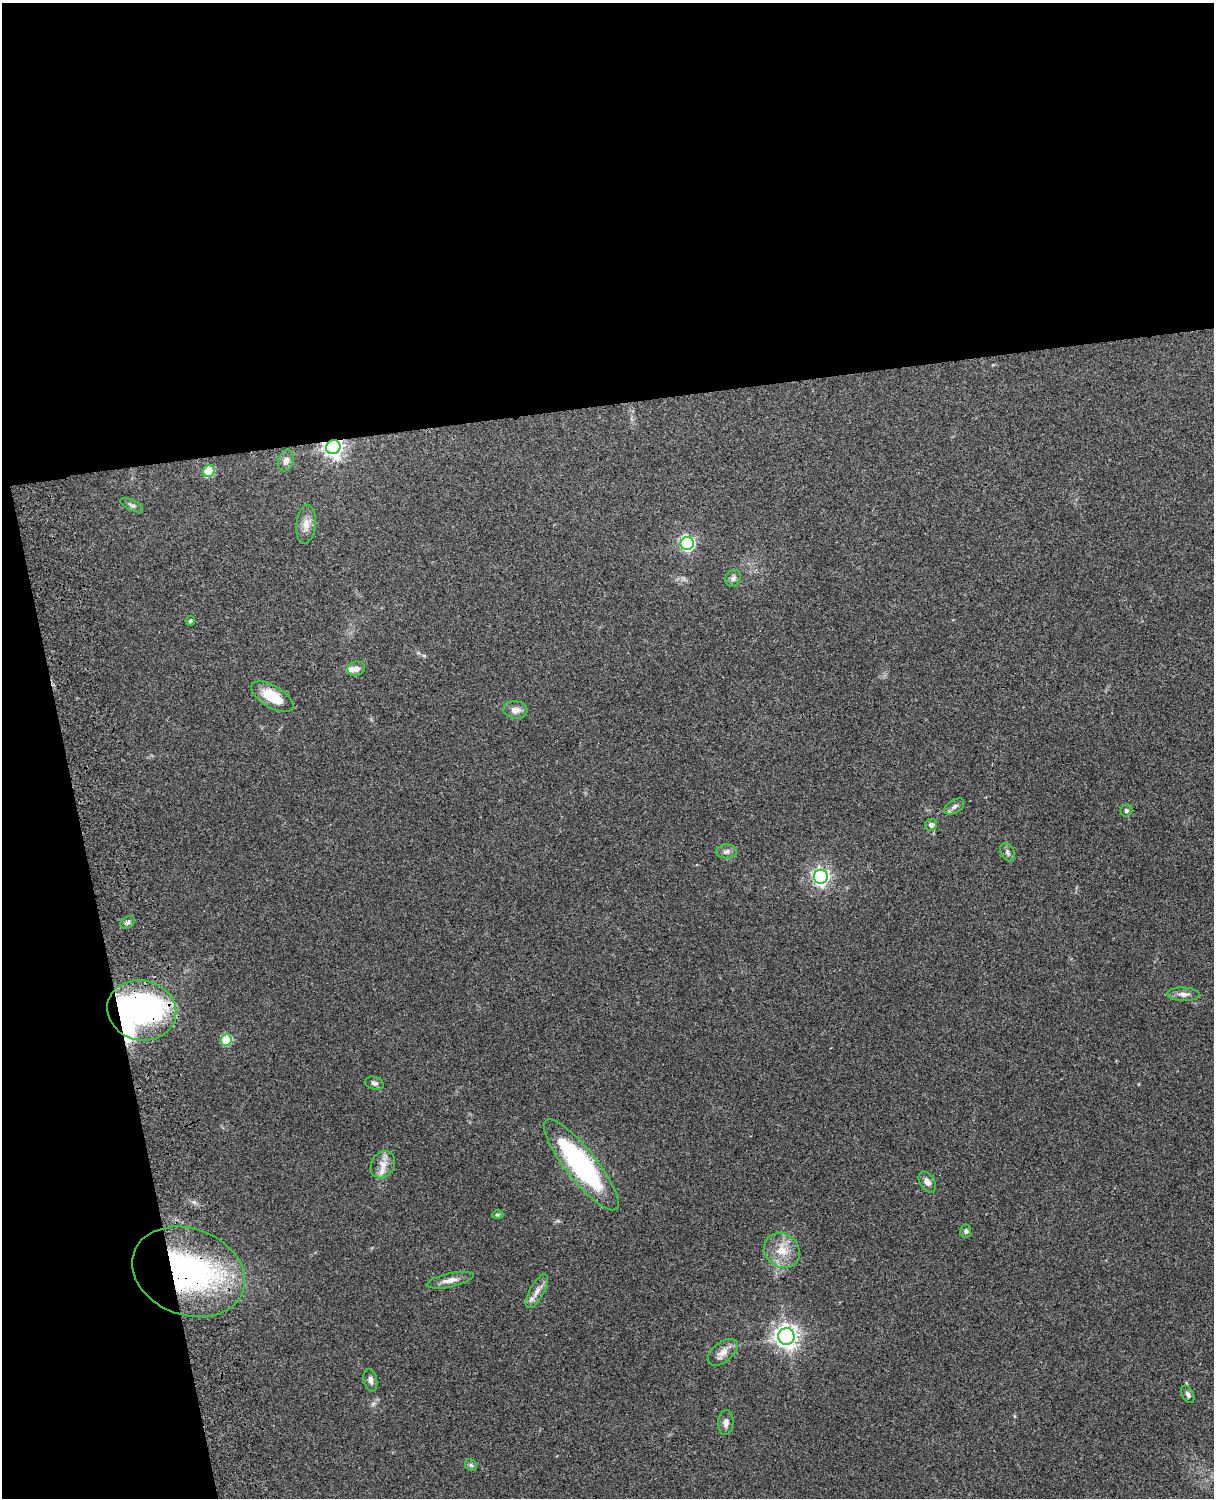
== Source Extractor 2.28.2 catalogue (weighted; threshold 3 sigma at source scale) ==
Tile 1 of 4 x 3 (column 1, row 1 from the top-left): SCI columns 119-1330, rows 3156-4651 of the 5088 x 4928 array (HDU 1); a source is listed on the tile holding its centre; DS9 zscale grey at full resolution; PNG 1216 x 1500 px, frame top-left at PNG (2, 3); each listed source drawn as its Kron ellipse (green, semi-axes under 4 px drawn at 4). Shown black and unused: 33% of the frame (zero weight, under 3 of 4 exposures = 6% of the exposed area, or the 3 px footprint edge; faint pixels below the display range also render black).
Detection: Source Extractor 2.28.2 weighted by HDU 2 'WHT'; one run over the whole footprint, this tile lists its part. Background 0.24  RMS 0.0087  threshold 0.0389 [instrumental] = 3 sigma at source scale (4.5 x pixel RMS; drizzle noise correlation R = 1.50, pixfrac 1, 0.05/0.05 arcsec/px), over >= 5 px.
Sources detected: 41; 2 inside a brighter object's white glare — neither listed nor drawn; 2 inside a brighter listed object's ellipse — not listed separately; the other 37 listed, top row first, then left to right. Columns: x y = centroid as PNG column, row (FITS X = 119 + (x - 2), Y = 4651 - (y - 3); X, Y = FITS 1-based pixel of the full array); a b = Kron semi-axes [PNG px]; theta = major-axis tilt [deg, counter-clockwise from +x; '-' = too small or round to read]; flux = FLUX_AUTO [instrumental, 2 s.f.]
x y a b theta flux
333 447 7 7 - 440
286 461 11 7 70 4.8
209 471 6 5 - 42
132 505 12 5 -27 2.4
306 524 19 9 84 8.1
687 543 6 6 - 170
733 578 9 7 50 3.2
190 621 5 4 - 1.4
356 669 9 7 16 4.8
272 697 23 11 -31 27
515 710 12 9 -5 5.9
954 806 11 6 32 3.4
1126 810 6 5 - 1.8
931 825 6 6 - 3.3
727 851 10 7 2 3.3
1007 852 10 6 -66 2.9
821 877 7 7 - 280
128 922 8 5 29 2.2
1183 994 16 6 -3 4.8
142 1010 35 30 -13 240
226 1040 6 5 - 40
374 1083 10 6 -17 2.6
383 1164 14 11 58 8
581 1165 56 15 -52 140
927 1182 11 7 -58 4.3
497 1215 6 4 -1 1.2
966 1231 7 5 80 2.1
782 1250 19 16 -42 17
189 1272 58 43 -20 210
450 1280 24 6 12 6.7
537 1291 19 7 61 6.5
786 1337 8 8 - 600
723 1352 17 10 38 7.6
370 1380 11 6 -77 3.4
1188 1394 9 5 -63 2.5
726 1422 13 7 87 4.2
471 1465 6 5 - 1.6
Overlapping masked pixels (flux is a lower limit): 3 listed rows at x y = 333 447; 142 1010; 189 1272